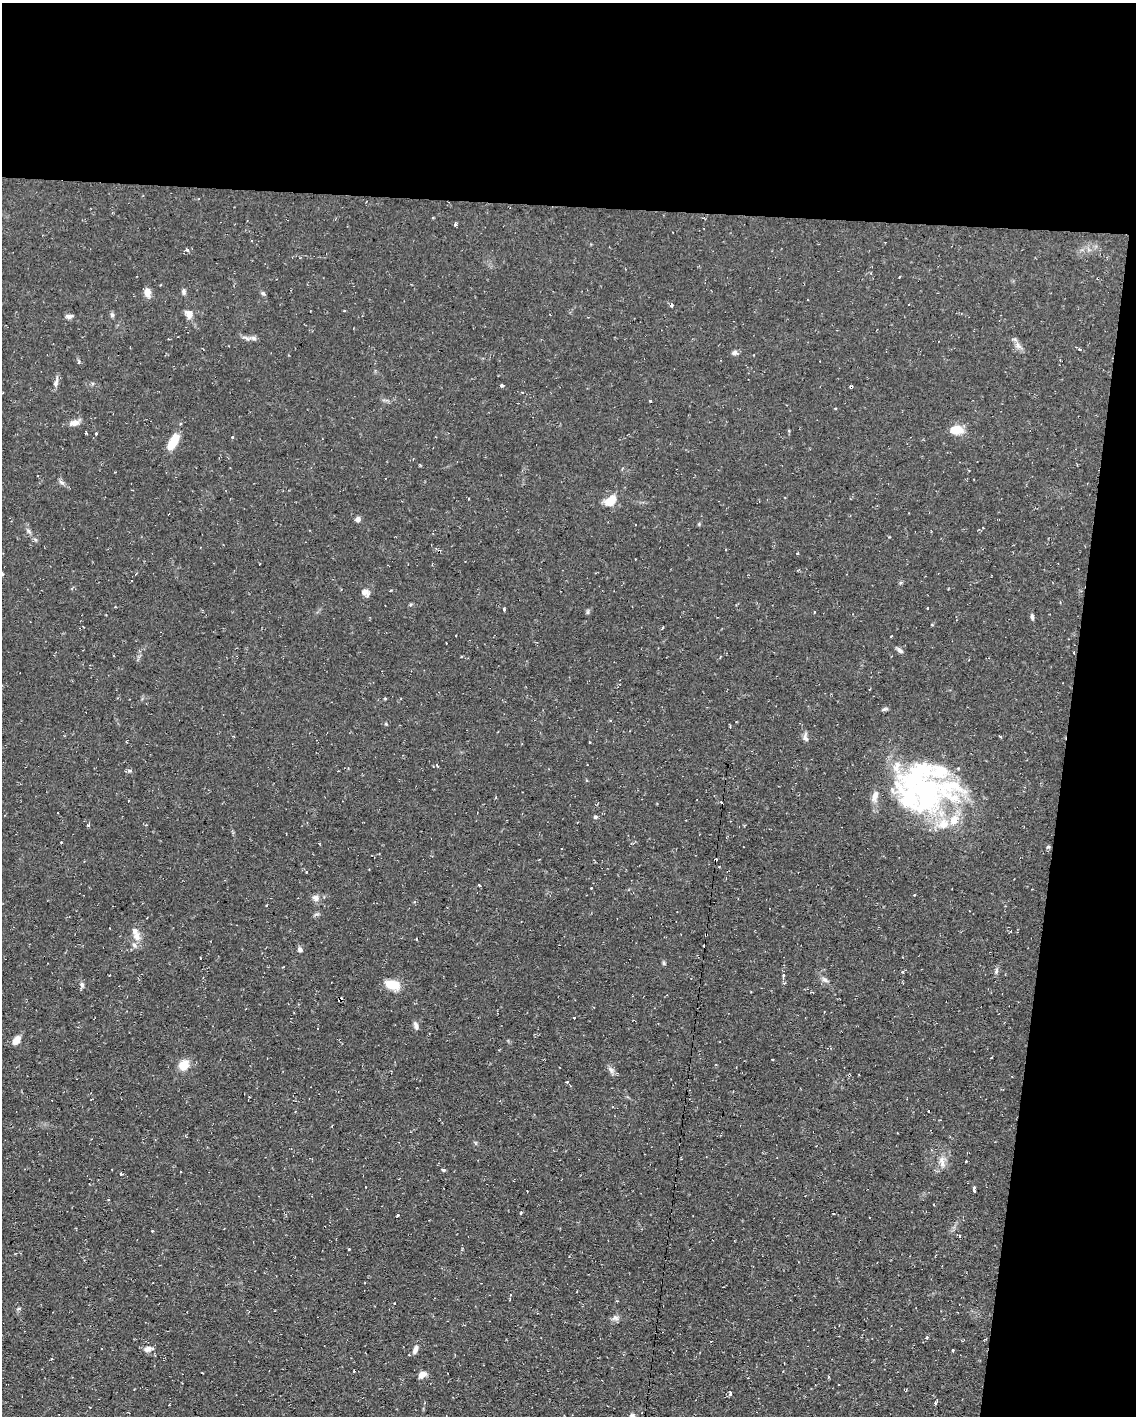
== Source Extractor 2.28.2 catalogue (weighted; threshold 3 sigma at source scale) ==
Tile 4 of 4 x 3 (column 4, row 1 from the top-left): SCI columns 3404-4537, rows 3043-4456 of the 4537 x 4562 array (HDU 1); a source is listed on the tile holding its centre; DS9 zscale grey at full resolution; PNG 1138 x 1418 px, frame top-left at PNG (2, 3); no overlay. Shown black and unused: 20% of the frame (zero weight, under 2 of 3 exposures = <1% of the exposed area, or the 3 px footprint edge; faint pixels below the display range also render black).
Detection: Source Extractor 2.28.2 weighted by HDU 2 'WHT'; one run over the whole footprint, this tile lists its part. Background 0.112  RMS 0.0077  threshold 0.0345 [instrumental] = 3 sigma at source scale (4.5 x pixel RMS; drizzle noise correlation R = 1.50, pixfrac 1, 0.05/0.05 arcsec/px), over >= 5 px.
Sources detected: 102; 10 cosmic-ray / hot-pixel residue — not listed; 8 inside a brighter listed object's ellipse — not listed separately; the other 84 listed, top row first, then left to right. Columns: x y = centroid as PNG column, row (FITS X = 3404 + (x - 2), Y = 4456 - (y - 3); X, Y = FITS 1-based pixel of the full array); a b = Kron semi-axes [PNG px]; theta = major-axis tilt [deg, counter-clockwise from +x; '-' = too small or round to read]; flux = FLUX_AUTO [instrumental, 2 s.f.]
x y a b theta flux
187 250 4 4 - 2.2
899 277 3 2 - 0.8
184 291 9 5 -86 1.7
147 292 9 7 -84 6.1
263 293 7 5 -52 1.4
671 305 3 3 - 6.3
189 314 9 9 - 5.4
112 315 6 6 - 1.6
69 316 9 5 0 2.9
254 338 9 6 -27 2.2
1018 346 11 6 -45 3.6
1079 349 5 4 - 2.1
734 353 8 6 -1 2.3
56 383 8 6 70 2.5
501 385 4 3 - 4.7
522 392 4 3 - 0.57
74 423 14 7 10 4.9
956 430 15 9 2 12
96 433 3 3 - 0.72
232 437 3 3 - 2.4
174 441 19 8 60 15
61 482 9 4 -27 2.1
610 501 12 8 41 13
358 519 6 6 - 2.6
29 531 7 5 -59 1.7
726 549 3 2 - 0.69
365 592 10 7 -34 3.9
504 610 3 3 - 1.8
588 612 6 4 89 1.1
814 612 3 2 - 1
1032 617 7 4 -82 1.7
900 650 11 5 -40 2.2
884 709 9 4 17 1.5
386 724 5 3 - 0.7
1000 736 4 3 - 0.71
805 737 13 6 -81 2.8
129 771 6 4 19 1.2
923 788 76 54 -29 180
128 801 3 2 - 0.52
595 817 5 5 - 1.2
89 825 5 3 - 1
146 825 3 3 - 0.64
1048 847 5 3 - 0.99
306 872 3 3 - 0.61
591 888 2 2 - 0.54
914 895 3 2 - 0.67
316 898 10 8 -34 3.7
706 934 3 2 - 0.66
137 936 12 10 -83 6.1
300 949 7 5 -57 2.2
664 963 5 5 - 1.1
996 971 10 4 79 1.8
783 976 4 3 - 2.3
825 980 11 5 -34 2.5
391 984 14 8 -16 16
82 985 9 5 85 1.9
340 1000 4 3 - 5
574 1018 3 3 - 0.77
416 1026 11 6 -73 2.6
16 1040 10 7 52 6.3
772 1059 3 2 - 0.87
184 1065 8 7 - 15
611 1070 11 5 -64 2.5
566 1082 3 3 - 2.3
942 1161 15 8 -84 5.7
966 1161 3 2 - 0.93
443 1170 5 4 - 1.2
121 1174 3 3 - 11
974 1189 5 3 - 7.6
108 1199 3 2 - 0.88
521 1213 5 3 - 0.81
397 1215 3 2 - 0.75
152 1231 3 3 - 0.63
959 1236 4 2 - 0.71
394 1303 3 2 - 0.64
19 1309 6 4 1 1
615 1318 10 7 7 2.8
926 1338 4 4 - 1.3
148 1349 10 7 7 4.2
415 1349 12 6 72 3.2
953 1351 3 3 - 2.2
422 1375 8 6 43 5.6
730 1393 4 3 - 3.7
935 1402 4 3 - 1.2
Overlapping masked pixels (flux is a lower limit): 2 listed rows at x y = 706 934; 340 1000